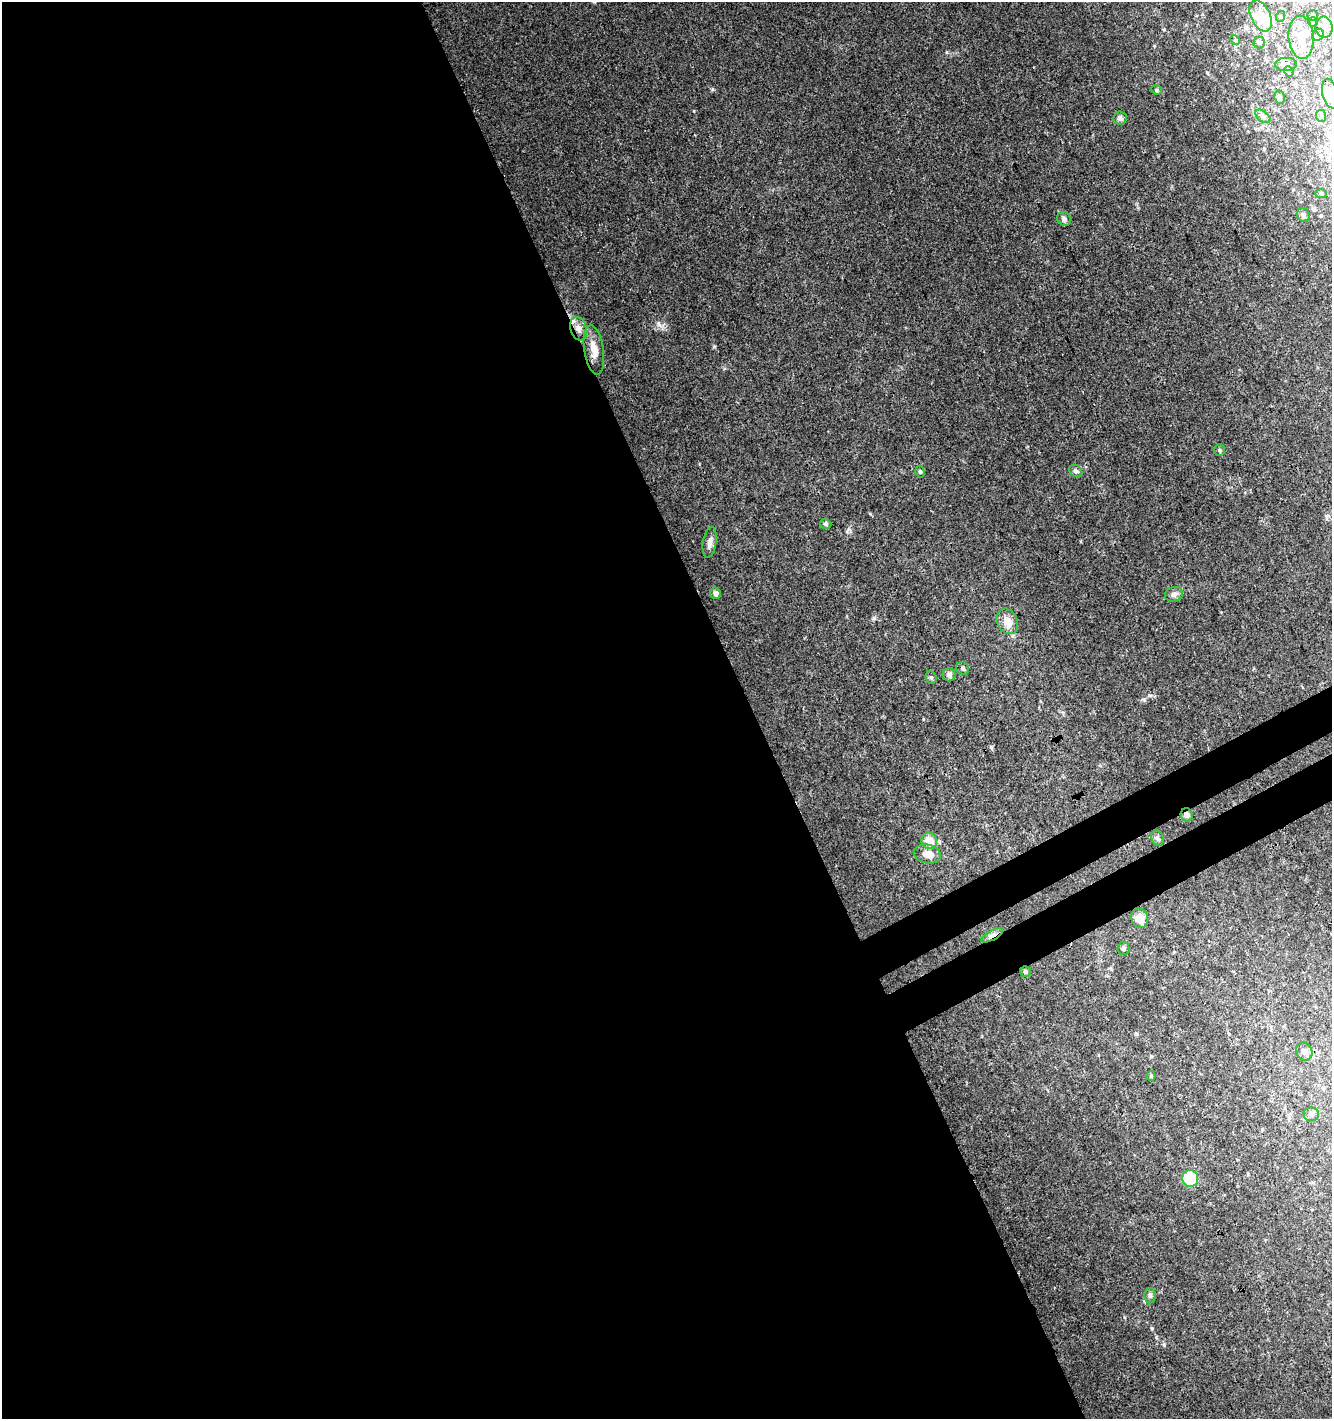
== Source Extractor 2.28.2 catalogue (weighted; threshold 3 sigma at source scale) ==
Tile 9 of 4 x 4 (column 1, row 3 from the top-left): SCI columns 121-1450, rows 1472-2888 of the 5625 x 5775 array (HDU 1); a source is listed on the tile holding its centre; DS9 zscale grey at full resolution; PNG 1334 x 1421 px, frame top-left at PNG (2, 2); each listed source drawn as its Kron ellipse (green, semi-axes under 4 px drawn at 4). Shown black and unused: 59% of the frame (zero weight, under 3 of 4 exposures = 5% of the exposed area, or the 3 px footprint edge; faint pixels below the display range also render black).
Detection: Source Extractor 2.28.2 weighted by HDU 2 'WHT'; one run over the whole footprint, this tile lists its part. Background 0.0247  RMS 0.0031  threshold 0.0141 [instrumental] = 3 sigma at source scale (4.5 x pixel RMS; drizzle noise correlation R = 1.50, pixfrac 1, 0.0396/0.0396 arcsec/px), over >= 5 px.
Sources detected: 49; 1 inside a brighter object's white glare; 1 cosmic-ray / hot-pixel residue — neither listed nor drawn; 1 inside a brighter listed object's ellipse — not listed separately; the other 46 listed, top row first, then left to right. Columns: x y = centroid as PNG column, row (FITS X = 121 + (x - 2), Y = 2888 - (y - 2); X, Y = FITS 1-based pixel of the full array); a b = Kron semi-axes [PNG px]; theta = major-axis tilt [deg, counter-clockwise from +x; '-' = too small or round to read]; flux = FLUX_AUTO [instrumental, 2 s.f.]
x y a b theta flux
1313 15 5 5 - 0.7
1261 16 16 9 -65 6.7
1281 16 5 3 - 0.36
1313 22 5 5 - 0.5
1324 27 10 8 -84 1.9
1318 35 6 5 - 0.77
1301 37 21 12 -86 5.4
1235 40 5 4 - 0.41
1259 42 6 6 - 0.7
1286 64 11 6 2 1.6
1289 71 5 4 - 0.46
1156 90 5 4 - 0.44
1330 94 15 7 -77 2
1279 97 6 5 - 0.63
1263 116 8 5 -38 0.81
1321 116 6 5 - 0.59
1120 118 6 6 - 0.9
1321 193 6 4 -3 0.44
1303 215 7 6 - 0.98
1064 219 7 6 - 1.2
578 329 12 8 -72 2
594 350 25 9 -81 3.9
1220 450 6 5 - 0.49
1076 471 7 5 -35 0.89
920 472 6 4 -75 0.49
826 524 6 5 - 0.6
710 542 15 6 80 1.6
716 593 6 5 - 1.1
1174 594 9 7 19 1.3
1007 621 13 10 -64 3.7
963 668 7 6 - 0.74
949 675 6 6 - 1
931 678 7 5 -68 0.6
1187 815 7 6 - 1.1
1157 838 8 6 -68 0.92
929 841 8 8 - 4.2
927 854 14 9 -13 2.8
1140 918 10 8 -69 3.4
992 935 12 5 29 1.7
1123 948 6 6 - 0.76
1025 972 5 5 - 0.58
1304 1051 9 8 - 1.5
1151 1076 5 4 - 0.46
1311 1114 8 6 -4 0.92
1190 1178 8 8 - 11
1150 1296 8 6 90 0.77
Overlapping masked pixels (flux is a lower limit): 4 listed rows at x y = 578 329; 1187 815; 992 935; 1025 972
Isophote crosses this tile's border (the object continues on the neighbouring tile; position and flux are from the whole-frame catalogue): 1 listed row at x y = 1330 94
Unlisted compact peaks at least as high as the median listed source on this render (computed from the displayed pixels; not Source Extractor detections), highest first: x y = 874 618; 714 346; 658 324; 1152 1328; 694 111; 1164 1345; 1144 700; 946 52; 1156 1337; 923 719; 847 532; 1154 46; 1164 30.